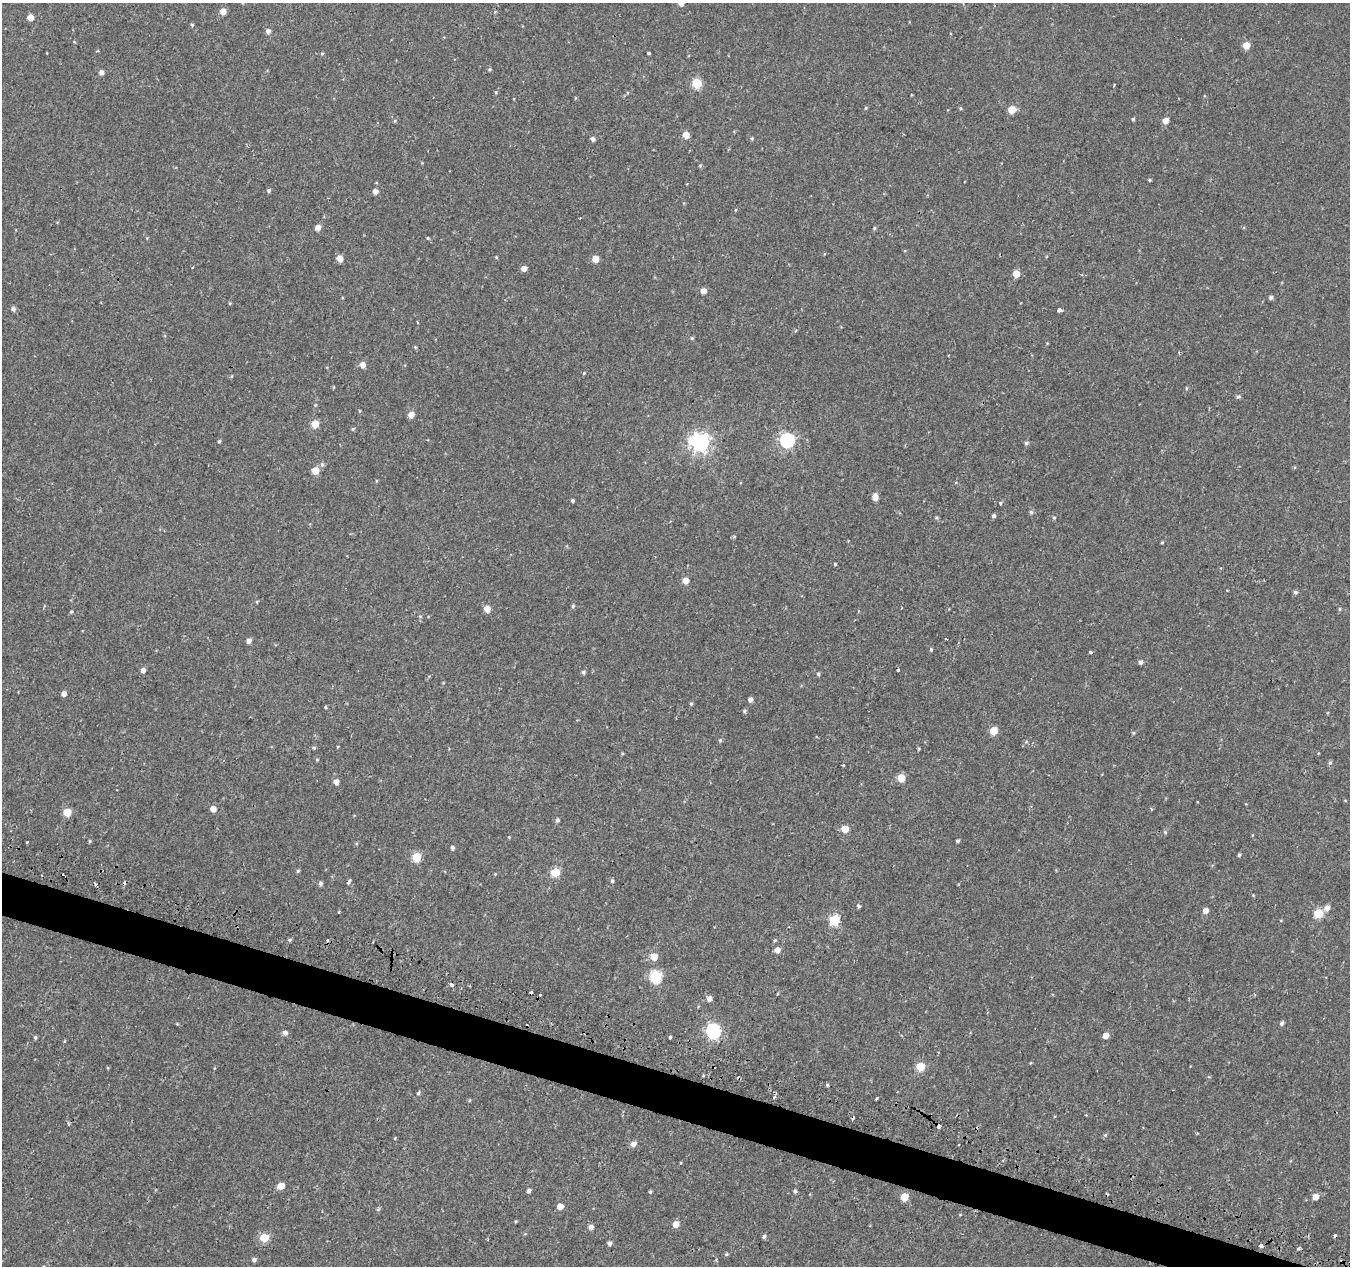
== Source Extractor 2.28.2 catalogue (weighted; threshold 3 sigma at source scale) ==
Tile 6 of 4 x 4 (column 2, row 2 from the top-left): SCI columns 1357-2704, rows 2809-4072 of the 5417 x 5589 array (HDU 1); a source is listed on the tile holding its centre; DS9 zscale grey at full resolution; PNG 1352 x 1268 px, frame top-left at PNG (2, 3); no overlay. Shown black and unused: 3% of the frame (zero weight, under 2 of 3 exposures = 2% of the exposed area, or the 3 px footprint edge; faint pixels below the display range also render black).
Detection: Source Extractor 2.28.2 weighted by HDU 2 'WHT'; one run over the whole footprint, this tile lists its part. Background 9.53e-04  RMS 0.0026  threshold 0.0118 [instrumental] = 3 sigma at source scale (4.5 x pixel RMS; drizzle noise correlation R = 1.50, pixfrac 1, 0.0396/0.0396 arcsec/px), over >= 5 px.
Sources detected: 182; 10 cosmic-ray / hot-pixel residue — not listed; the other 172 listed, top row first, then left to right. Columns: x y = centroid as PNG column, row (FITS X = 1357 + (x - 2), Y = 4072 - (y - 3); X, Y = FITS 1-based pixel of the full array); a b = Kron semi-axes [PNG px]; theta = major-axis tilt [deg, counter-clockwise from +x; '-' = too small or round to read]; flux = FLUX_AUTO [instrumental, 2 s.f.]
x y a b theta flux
681 3 5 5 - 1.5
223 11 5 5 - 2.2
494 12 5 3 - 0.26
30 17 5 5 - 2.4
192 25 4 3 - 0.51
268 31 5 5 - 0.96
950 34 3 2 - 0.25
74 42 5 3 - 0.23
1246 45 5 5 - 4.6
322 53 5 3 - 0.27
649 53 3 2 - 0.29
489 69 5 4 - 0.31
101 72 5 5 - 1
697 83 5 5 - 12
1114 85 3 3 - 0.23
496 92 5 3 - 0.27
575 98 5 3 - 0.22
866 108 4 4 - 0.3
960 108 4 4 - 0.31
1012 110 5 5 - 5.4
1133 119 4 4 - 0.34
395 121 5 3 - 0.25
1165 121 5 5 - 2.1
686 135 5 5 - 2.8
752 138 4 4 - 0.29
593 139 5 4 - 0.74
700 165 5 3 - 0.25
1150 180 4 3 - 0.29
687 184 3 3 - 0.25
269 190 5 4 - 0.47
375 191 5 5 - 1.3
735 210 4 3 - 0.2
318 227 5 5 - 1.7
874 228 5 4 - 0.34
428 238 4 3 - 0.29
496 257 4 3 - 0.24
340 258 5 5 - 2.7
595 259 5 5 - 3.1
524 268 4 4 - 1.9
1016 274 5 5 - 3.5
704 291 5 5 - 1.8
1271 297 5 4 - 0.62
13 309 6 5 - 0.77
1059 310 4 4 - 1.7
417 322 3 2 - 0.25
692 338 5 4 - 0.3
415 347 5 4 - 0.28
362 365 5 5 - 1.8
584 373 4 3 - 0.23
1186 388 5 3 - 0.23
1238 397 6 4 21 0.55
315 405 5 3 - 0.22
360 411 5 3 - 0.22
411 415 5 5 - 2.4
315 424 5 5 - 4.7
353 429 5 4 - 0.31
787 440 6 6 - 52
219 441 4 3 - 0.37
700 443 7 7 - 120
1026 443 5 4 - 0.51
322 464 6 5 - 0.52
315 471 5 5 - 4.9
376 481 5 3 - 0.22
875 497 5 5 - 2.4
572 500 3 3 - 0.49
1001 503 4 3 - 0.46
1031 512 5 5 - 0.42
994 516 5 5 - 0.46
1054 518 4 4 - 0.3
1162 543 4 3 - 0.26
835 564 4 3 - 0.25
685 581 5 5 - 2.6
1295 592 5 4 - 0.64
573 606 5 5 - 0.38
487 609 5 5 - 3.1
1340 609 5 3 - 0.28
71 611 5 4 - 0.3
946 639 3 2 - 0.2
249 641 5 5 - 1.1
931 649 5 4 - 0.34
1091 652 3 3 - 0.48
1140 662 5 4 - 0.78
143 670 5 5 - 1.1
583 672 5 5 - 0.48
818 674 5 4 - 0.41
64 693 4 4 - 1.4
750 700 5 4 - 0.97
691 704 5 4 - 0.38
325 707 3 3 - 0.61
744 711 5 4 - 0.39
993 730 5 5 - 5.6
1133 733 5 4 - 0.32
720 740 5 5 - 0.37
314 748 5 4 - 0.32
919 749 4 3 - 0.27
317 760 4 4 - 0.26
1330 762 6 4 67 0.41
843 765 3 3 - 0.34
901 778 5 5 - 4.8
336 782 5 4 - 1.6
213 809 4 4 - 2.3
67 812 5 5 - 7.4
557 820 5 5 - 0.56
845 829 5 5 - 4.9
1165 832 6 4 -43 0.35
90 841 5 3 - 0.26
958 841 4 3 - 0.48
27 842 3 3 - 0.39
452 847 5 4 - 0.51
1239 855 4 3 - 0.43
416 857 5 5 - 11
298 871 5 4 - 0.35
555 872 5 5 - 11
495 874 4 4 - 0.21
612 881 5 4 - 0.45
349 882 7 3 60 0.41
320 883 5 5 - 0.63
96 884 4 4 - 0.5
859 906 3 3 - 1
1327 908 7 6 - 1.4
1205 911 5 5 - 1.9
339 913 3 2 - 0.33
1318 913 5 5 - 11
835 920 5 5 - 18
289 940 4 4 - 0.41
327 940 3 3 - 0.83
775 940 5 4 - 0.27
777 950 6 5 - 1.5
654 956 5 5 - 3.8
656 977 6 6 - 27
452 985 5 4 - 0.7
709 999 5 5 - 1.2
1282 1023 5 4 - 0.59
713 1031 6 6 - 48
285 1033 5 5 - 1
1106 1035 5 5 - 2
35 1037 5 4 - 0.38
670 1037 3 3 - 0.61
1030 1063 5 3 - 0.22
920 1066 5 5 - 9.7
108 1068 5 3 - 0.22
703 1075 3 3 - 0.74
827 1085 4 4 - 0.34
418 1093 5 4 - 0.44
774 1097 4 3 - 0.28
877 1098 3 3 - 0.28
469 1100 5 3 - 0.24
1086 1115 3 2 - 0.22
939 1126 4 3 - 4.3
1105 1135 5 4 - 0.35
395 1138 4 2 - 0.22
633 1144 7 5 29 1.2
958 1145 3 3 - 0.47
281 1186 5 5 - 3.2
529 1191 5 4 - 0.62
795 1191 5 4 - 0.48
650 1192 4 3 - 0.32
904 1197 5 5 - 5.8
1315 1197 5 5 - 2.3
560 1207 5 5 - 2.9
378 1209 6 4 2 0.33
516 1221 4 3 - 0.24
676 1224 5 5 - 2.7
591 1227 5 5 - 1.1
764 1236 5 4 - 0.55
264 1238 5 5 - 9.5
488 1239 3 2 - 0.2
609 1243 5 4 - 0.73
1261 1246 4 3 - 3.5
1298 1248 5 4 - 0.42
726 1254 5 4 - 0.34
254 1260 5 5 - 0.7
Overlapping masked pixels (flux is a lower limit): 1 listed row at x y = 939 1126
Isophote crosses this tile's border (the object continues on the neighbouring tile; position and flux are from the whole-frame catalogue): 1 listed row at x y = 681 3